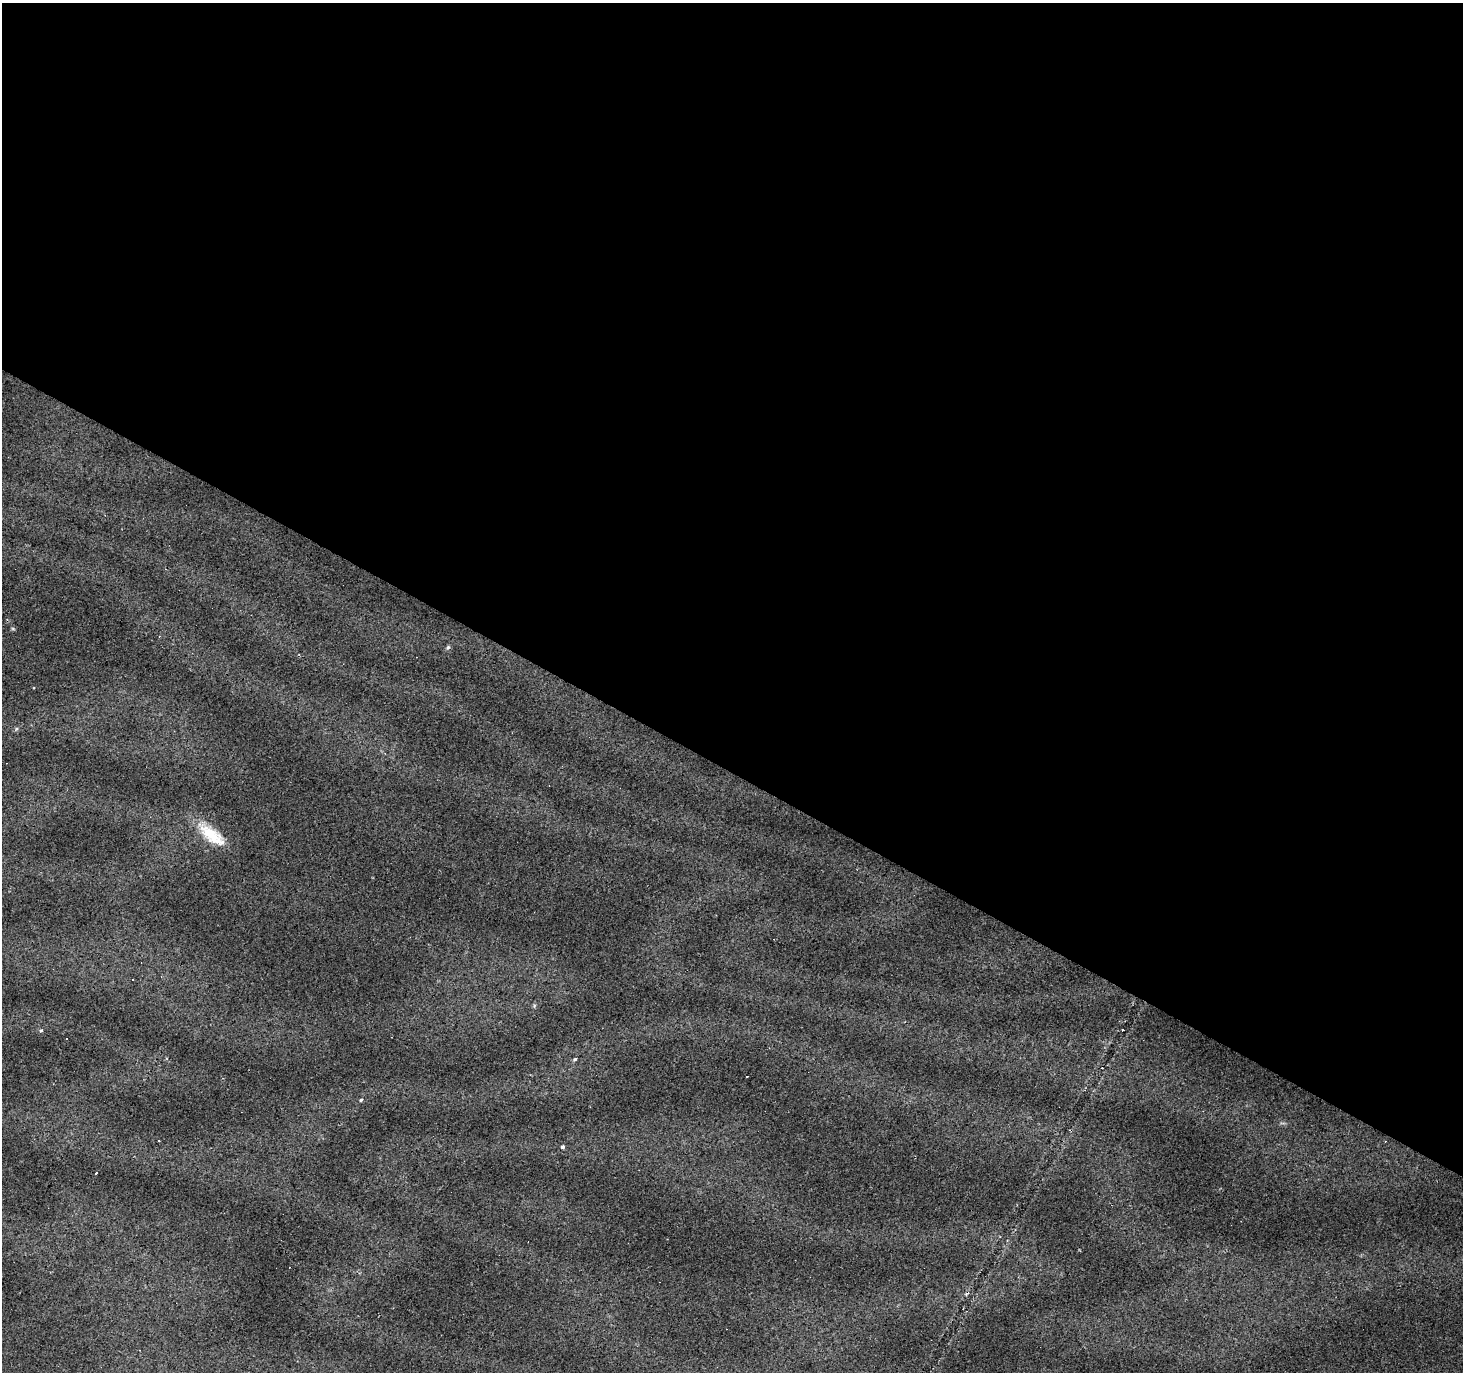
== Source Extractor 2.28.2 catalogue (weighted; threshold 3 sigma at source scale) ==
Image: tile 3 of 4 x 4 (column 3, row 1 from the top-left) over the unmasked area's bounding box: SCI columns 2921-4381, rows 4297-5666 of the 5844 x 5921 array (HDU 1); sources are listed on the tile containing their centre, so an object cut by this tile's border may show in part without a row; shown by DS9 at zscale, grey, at full resolution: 1 PNG px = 1 image px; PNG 1465 x 1374 px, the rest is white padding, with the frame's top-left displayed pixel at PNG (2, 3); no overlay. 56% of this frame is shown black and not used: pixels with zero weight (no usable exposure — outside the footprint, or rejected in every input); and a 3 px margin inside the footprint's outer edge (the drizzle kernel's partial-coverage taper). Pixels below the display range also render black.
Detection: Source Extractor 2.28.2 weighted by HDU 2 'WHT'; one run over the whole footprint, this tile lists its part. Background 0.0785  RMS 0.0079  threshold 0.0354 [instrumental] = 3 sigma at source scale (4.5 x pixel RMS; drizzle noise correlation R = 1.50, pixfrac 1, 0.0396/0.0396 arcsec/px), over >= 5 px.
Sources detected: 16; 5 cosmic-ray / hot-pixel residue — not listed; the other 11 listed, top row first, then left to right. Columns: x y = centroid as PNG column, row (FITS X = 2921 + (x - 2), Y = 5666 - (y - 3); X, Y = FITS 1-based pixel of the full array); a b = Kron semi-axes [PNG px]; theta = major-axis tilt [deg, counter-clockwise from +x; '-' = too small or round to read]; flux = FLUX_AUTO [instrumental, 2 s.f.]
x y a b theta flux
448 647 6 5 - 1.3
16 729 6 4 47 1.2
212 835 41 15 -38 26
133 979 3 3 - 1.2
41 1031 5 3 - 0.92
66 1039 2 2 - 0.63
575 1059 4 4 - 1.1
361 1100 5 3 - 1
159 1141 3 3 - 3.5
562 1147 3 3 - 18
96 1173 3 3 - 5.3
Unlisted compact peaks at least as high as the median listed source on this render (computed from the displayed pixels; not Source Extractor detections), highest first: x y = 13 629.